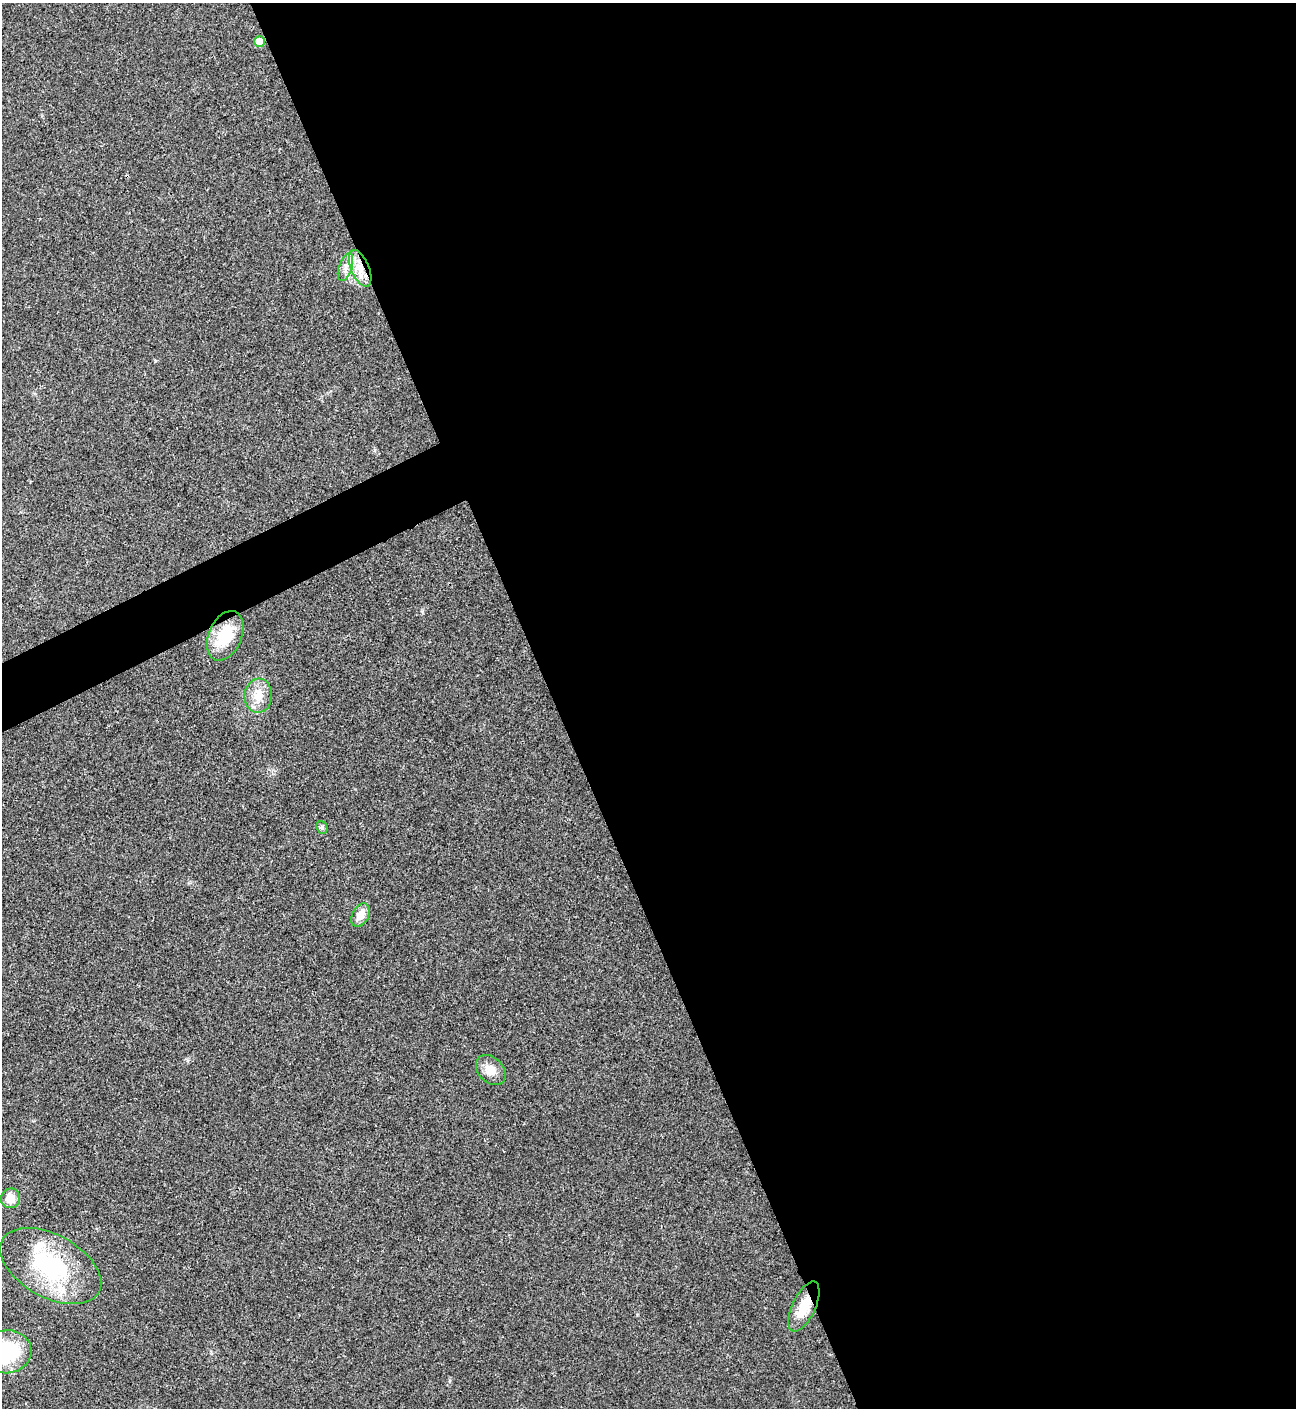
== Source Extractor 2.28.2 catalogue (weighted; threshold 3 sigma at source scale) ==
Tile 8 of 4 x 4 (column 4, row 2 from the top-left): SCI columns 4169-5462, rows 2819-4224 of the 5627 x 5637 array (HDU 1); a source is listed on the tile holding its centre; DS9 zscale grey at full resolution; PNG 1298 x 1410 px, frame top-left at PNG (2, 3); each listed source drawn as its Kron ellipse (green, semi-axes under 4 px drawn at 4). Shown black and unused: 59% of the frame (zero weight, under 3 of 4 exposures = <1% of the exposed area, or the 3 px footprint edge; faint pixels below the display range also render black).
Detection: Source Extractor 2.28.2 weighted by HDU 2 'WHT'; one run over the whole footprint, this tile lists its part. Background 0.02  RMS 0.0055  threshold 0.0248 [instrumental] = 3 sigma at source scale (4.5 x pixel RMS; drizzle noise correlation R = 1.50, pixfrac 1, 0.05/0.05 arcsec/px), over >= 5 px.
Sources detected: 13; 1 inside a brighter listed object's ellipse — not listed separately; the other 12 listed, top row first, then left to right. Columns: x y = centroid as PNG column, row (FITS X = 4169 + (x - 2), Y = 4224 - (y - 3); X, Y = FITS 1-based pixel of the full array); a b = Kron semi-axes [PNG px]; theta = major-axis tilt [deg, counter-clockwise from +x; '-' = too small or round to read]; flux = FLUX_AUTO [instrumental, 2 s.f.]
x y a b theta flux
260 42 5 5 - 9.4
345 267 14 6 71 3.7
360 268 19 9 -67 8.6
225 636 26 16 67 18
258 696 17 14 87 7.9
322 827 7 5 -70 1
360 915 13 8 59 5.3
491 1070 17 12 -46 5.8
10 1198 10 9 - 6.6
51 1266 55 31 -29 57
804 1307 27 11 65 12
6 1352 25 21 6 41
Overlapping masked pixels (flux is a lower limit): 3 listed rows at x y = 260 42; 360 268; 804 1307
Isophote crosses this tile's border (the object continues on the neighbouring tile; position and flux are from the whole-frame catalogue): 1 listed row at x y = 6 1352
Unlisted compact peaks at least as high as the median listed source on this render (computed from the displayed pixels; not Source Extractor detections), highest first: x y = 422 611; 187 1060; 637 1315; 450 1380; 375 450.